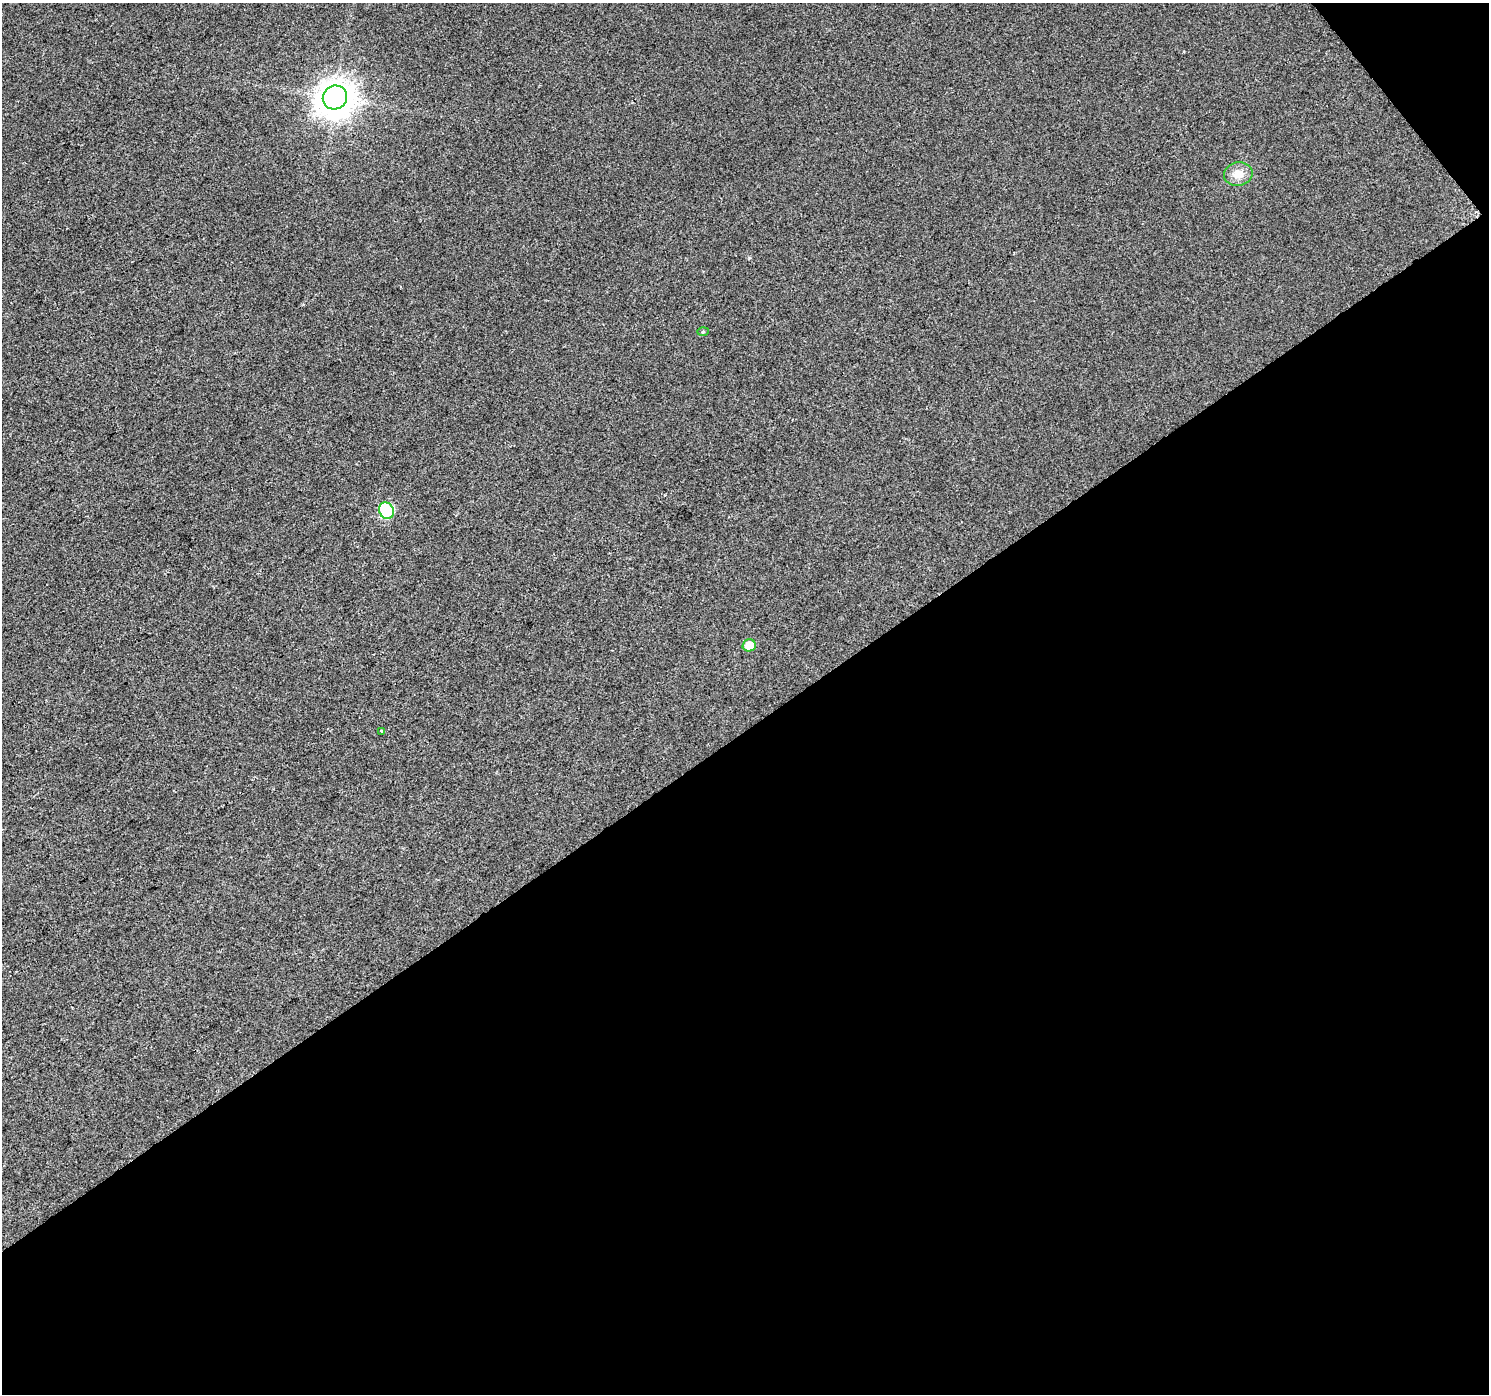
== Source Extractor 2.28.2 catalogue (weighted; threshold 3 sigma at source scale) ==
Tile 4 of 2 x 2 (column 2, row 2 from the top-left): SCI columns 1489-2975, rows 92-1483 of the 2975 x 2948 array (HDU 1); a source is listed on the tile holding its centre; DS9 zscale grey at full resolution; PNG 1491 x 1396 px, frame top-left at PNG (2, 3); each listed source drawn as its Kron ellipse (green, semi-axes under 4 px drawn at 4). Shown black and unused: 49% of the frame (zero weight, under 2 of 3 exposures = <1% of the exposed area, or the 3 px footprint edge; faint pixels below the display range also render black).
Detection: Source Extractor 2.28.2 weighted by HDU 2 'WHT'; one run over the whole footprint, this tile lists its part. Background 0.0331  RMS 0.0084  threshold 0.0379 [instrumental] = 3 sigma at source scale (4.5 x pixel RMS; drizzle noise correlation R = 1.50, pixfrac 1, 0.0396/0.0396 arcsec/px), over >= 5 px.
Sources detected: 6; all 6 listed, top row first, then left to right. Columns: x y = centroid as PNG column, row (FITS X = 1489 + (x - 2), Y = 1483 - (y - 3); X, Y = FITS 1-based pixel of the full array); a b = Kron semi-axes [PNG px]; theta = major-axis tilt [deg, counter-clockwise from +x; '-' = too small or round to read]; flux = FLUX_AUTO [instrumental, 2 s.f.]
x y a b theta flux
335 97 12 11 - 1400
1238 174 14 11 11 9.7
703 332 5 3 - 0.89
387 511 8 7 - 62
749 645 6 6 - 12
381 731 3 3 - 2.4